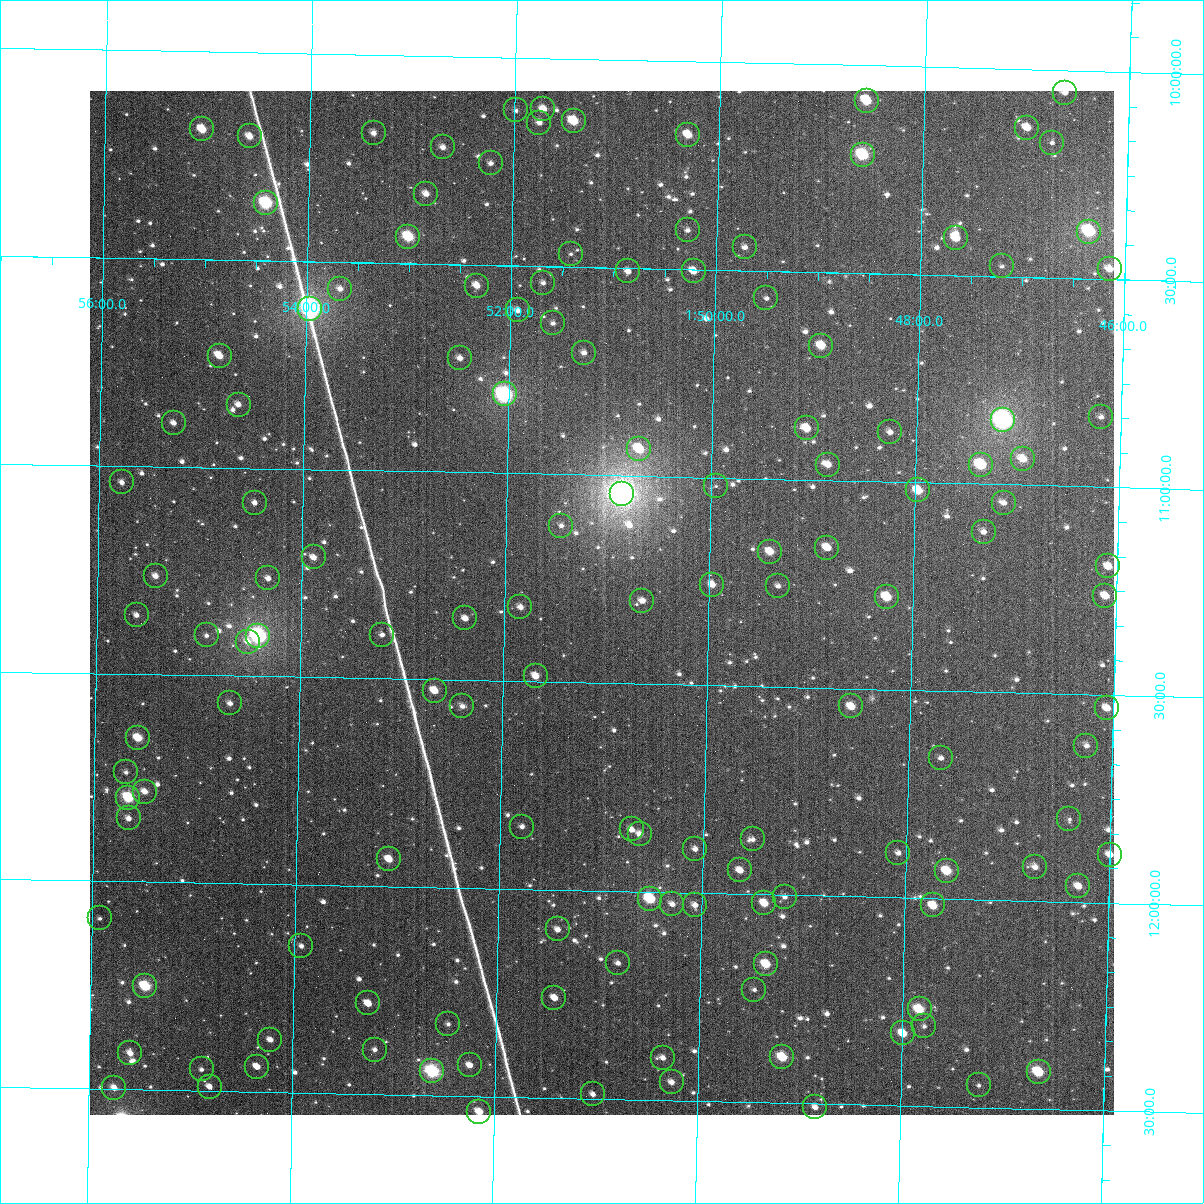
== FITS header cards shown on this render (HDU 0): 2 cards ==
NAXIS1  =                 1024
NAXIS2  =                 1024

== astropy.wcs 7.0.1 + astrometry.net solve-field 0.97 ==
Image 1024 x 1024 px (HDU 0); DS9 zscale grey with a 90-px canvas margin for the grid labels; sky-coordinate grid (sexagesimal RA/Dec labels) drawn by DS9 from the SOLVED WCS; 137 Tycho-2 reference stars matched to detected sources circled (green)
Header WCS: RA---TAN-SIP/DEC--TAN-SIP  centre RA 01:51:03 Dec +11:18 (27.76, +11.31 deg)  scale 8.66 arcsec/px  FOV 147.8' x 147.9'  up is +179 deg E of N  parity flipped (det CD > 0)
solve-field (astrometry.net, Tycho-2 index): VERIFIED the header's WCS against the Tycho-2 star catalogue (verified at 6 index scales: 14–137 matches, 0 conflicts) and refined it, rather than solving blind
Solved WCS: RA---TAN-SIP/DEC--TAN-SIP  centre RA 01:51:03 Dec +11:18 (27.76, +11.31 deg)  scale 8.66 arcsec/px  FOV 147.8' x 147.9'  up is +179 deg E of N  parity flipped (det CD > 0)
The solver's refit moves the header's centre by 0.41 arcsec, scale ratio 1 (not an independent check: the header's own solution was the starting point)
Tycho-2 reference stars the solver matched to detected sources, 137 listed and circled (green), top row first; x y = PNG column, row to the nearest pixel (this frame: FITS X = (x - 90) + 1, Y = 1024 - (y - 91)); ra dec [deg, ICRS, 3 dp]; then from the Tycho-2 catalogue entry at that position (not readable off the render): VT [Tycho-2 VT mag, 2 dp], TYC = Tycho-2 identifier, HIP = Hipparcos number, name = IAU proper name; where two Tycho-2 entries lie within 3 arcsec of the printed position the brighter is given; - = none
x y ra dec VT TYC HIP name
1065 93 26.657 +10.054 11.44 625-117-1 - -
867 101 27.140 +10.085 9.42 625-197-1 - -
543 109 27.930 +10.122 10.74 625-135-1 - -
516 110 27.997 +10.127 12.21 625-125-1 - -
574 121 27.855 +10.149 9.44 625-65-1 - -
539 123 27.939 +10.155 11.48 625-141-1 - -
1027 128 26.747 +10.141 10.61 625-201-1 - -
202 129 28.763 +10.187 9.66 626-536-1 - -
374 133 28.343 +10.189 11.46 626-424-1 - -
688 135 27.575 +10.177 9.96 625-129-1 - -
250 136 28.646 +10.202 10.72 626-504-1 - -
1052 143 26.685 +10.175 12.09 625-61-1 - -
443 147 28.174 +10.219 11.08 626-600-1 - -
863 155 27.147 +10.215 8.62 625-1353-1 8416 -
491 163 28.055 +10.255 11.72 625-1335-1 - -
426 194 28.212 +10.332 11.47 626-569-1 - -
266 203 28.602 +10.361 8.15 626-597-1 8887 -
688 230 27.570 +10.406 12.42 625-1328-1 - -
1089 232 26.590 +10.386 9.20 625-1140-1 - -
408 237 28.253 +10.436 8.87 626-594-1 - -
956 238 26.914 +10.411 10.30 625-1112-1 - -
745 247 27.429 +10.444 11.50 625-1161-1 - -
571 254 27.855 +10.469 12.07 625-1243-1 - -
1002 266 26.801 +10.475 12.78 625-1042-1 - -
1110 269 26.537 +10.475 10.87 625-985-1 - -
628 271 27.714 +10.508 10.93 625-1008-1 - -
694 271 27.554 +10.504 10.47 625-1283-1 - -
543 283 27.922 +10.540 11.14 625-969-1 - -
477 286 28.083 +10.550 10.46 625-1119-1 - -
340 289 28.418 +10.564 11.47 626-510-1 - -
766 298 27.375 +10.565 11.86 625-910-1 - -
310 309 28.490 +10.614 6.82 626-171-1 8859 -
518 310 27.982 +10.608 11.35 625-1139-1 - -
553 323 27.895 +10.637 12.52 625-773-1 - -
821 346 27.237 +10.677 9.80 625-1091-1 - -
584 353 27.818 +10.706 11.62 625-676-1 - -
220 356 28.710 +10.731 10.23 626-497-1 - -
460 358 28.121 +10.725 11.35 626-533-1 - -
505 394 28.011 +10.811 8.00 625-620-1 8708 -
239 405 28.662 +10.848 11.23 626-433-1 8904 -
1101 417 26.549 +10.832 11.64 625-821-1 - -
1003 420 26.788 +10.844 7.03 625-892-1 8306 -
174 423 28.820 +10.894 11.43 626-584-1 - -
807 428 27.269 +10.876 10.07 625-649-1 - -
890 432 27.064 +10.881 11.57 625-689-1 - -
639 449 27.678 +10.935 9.70 625-575-1 - -
1023 459 26.737 +10.937 10.05 625-434-1 - -
828 465 27.215 +10.963 10.41 625-401-1 - -
981 465 26.840 +10.954 8.95 625-541-1 8327 -
122 482 28.944 +11.040 11.39 626-514-1 - -
716 486 27.488 +11.020 12.32 625-564-1 - -
918 490 26.992 +11.019 9.71 625-263-1 - -
622 494 27.717 +11.043 5.96 625-1392-1 8588 -
255 503 28.617 +11.083 11.48 626-604-1 - -
1004 503 26.781 +11.044 11.39 625-670-1 - -
561 526 27.865 +11.123 12.02 625-1171-1 - -
984 532 26.829 +11.115 11.07 625-1165-1 - -
827 548 27.211 +11.162 10.54 625-826-1 - -
770 552 27.351 +11.175 10.00 625-486-1 - -
314 557 28.471 +11.212 10.98 626-168-1 - -
1108 566 26.522 +11.191 10.65 625-1126-1 - -
156 576 28.857 +11.264 11.01 626-365-1 - -
268 578 28.581 +11.265 12.10 626-554-1 - -
712 585 27.491 +11.257 10.80 625-598-1 - -
778 586 27.330 +11.257 11.75 625-192-1 - -
1105 596 26.527 +11.262 10.68 625-182-1 - -
887 597 27.063 +11.277 9.54 625-1039-1 - -
642 601 27.662 +11.300 10.94 625-570-1 - -
520 607 27.961 +11.321 10.73 625-1337-1 - -
137 615 28.902 +11.358 11.15 626-211-1 - -
465 618 28.096 +11.351 11.30 626-269-1 - -
207 635 28.730 +11.405 12.03 626-230-1 - -
382 635 28.299 +11.394 11.57 626-23-1 - -
258 636 28.602 +11.403 7.24 626-176-1 8888 -
248 642 28.628 +11.418 10.95 626-47-1 - -
536 676 27.920 +11.487 10.38 625-442-1 - -
435 691 28.168 +11.526 10.20 626-528-1 - -
230 703 28.669 +11.567 11.40 626-530-1 - -
462 706 28.099 +11.563 11.77 626-22-1 - -
851 706 27.143 +11.543 10.31 625-166-1 - -
1107 708 26.516 +11.532 10.53 625-1005-1 - -
138 738 28.894 +11.654 9.60 626-3-1 - -
1086 746 26.564 +11.623 11.44 625-1118-1 - -
941 758 26.921 +11.662 11.61 625-1029-1 - -
126 772 28.922 +11.737 11.79 626-68-1 - -
145 792 28.875 +11.783 10.96 626-266-1 - -
128 798 28.915 +11.798 8.71 626-142-1 - -
129 818 28.913 +11.848 10.99 626-173-1 - -
1069 819 26.601 +11.800 11.84 625-491-1 - -
522 827 27.946 +11.850 11.88 625-488-1 - -
632 829 27.676 +11.851 11.53 625-307-1 - -
640 834 27.656 +11.861 11.27 625-596-1 - -
753 839 27.378 +11.868 11.79 625-455-1 - -
695 849 27.519 +11.895 11.20 625-856-1 - -
898 853 27.019 +11.893 11.26 625-509-1 - -
1110 855 26.500 +11.884 10.80 625-464-1 - -
389 859 28.271 +11.934 10.32 626-256-1 - -
1035 867 26.683 +11.918 11.44 625-624-1 - -
740 870 27.407 +11.944 10.51 625-220-1 - -
947 871 26.899 +11.933 9.53 625-10-1 - -
1078 886 26.575 +11.962 10.47 625-545-1 8256 -
785 897 27.296 +12.005 12.00 625-478-1 - -
650 899 27.627 +12.016 8.87 625-317-1 8569 -
764 903 27.346 +12.021 10.08 625-309-1 - -
672 904 27.573 +12.029 11.59 625-321-1 - -
695 905 27.516 +12.029 11.47 625-1155-1 - -
933 905 26.931 +12.017 9.97 625-1069-1 - -
100 918 28.980 +12.090 11.56 626-130-1 - -
558 929 27.853 +12.095 11.26 625-354-1 - -
301 946 28.483 +12.147 11.54 626-464-1 - -
618 963 27.703 +12.173 11.38 625-451-1 - -
766 964 27.338 +12.168 9.60 625-355-1 - -
145 986 28.865 +12.251 8.78 626-518-1 8964 -
754 990 27.366 +12.230 11.56 625-758-1 - -
554 998 27.857 +12.260 10.95 625-214-1 - -
368 1003 28.316 +12.283 10.29 626-165-1 - -
920 1009 26.958 +12.268 9.24 625-659-1 - -
448 1024 28.118 +12.328 12.40 626-544-1 - -
924 1026 26.946 +12.308 12.08 625-715-1 - -
903 1033 26.996 +12.327 9.88 625-1149-1 - -
270 1040 28.555 +12.374 11.00 626-232-1 - -
375 1050 28.298 +12.393 11.95 626-160-1 - -
130 1053 28.899 +12.413 10.85 626-181-1 - -
782 1057 27.293 +12.390 9.31 625-783-1 8465 -
663 1058 27.587 +12.398 11.37 625-84-1 - -
470 1065 28.063 +12.426 10.66 625-438-1 - -
257 1067 28.586 +12.440 10.82 626-385-1 - -
202 1069 28.723 +12.449 12.12 626-222-1 - -
432 1071 28.155 +12.443 8.01 626-472-1 8754 -
1039 1072 26.661 +12.412 9.06 625-262-1 8275 -
672 1082 27.564 +12.457 11.35 625-760-1 - -
979 1085 26.808 +12.447 11.65 625-387-1 - -
210 1087 28.702 +12.490 11.18 626-186-1 - -
114 1088 28.937 +12.497 11.08 626-1-1 - -
593 1094 27.758 +12.490 11.83 625-587-1 - -
815 1107 27.209 +12.509 11.56 628-280-1 - -
479 1112 28.037 +12.538 10.07 628-546-1 - -